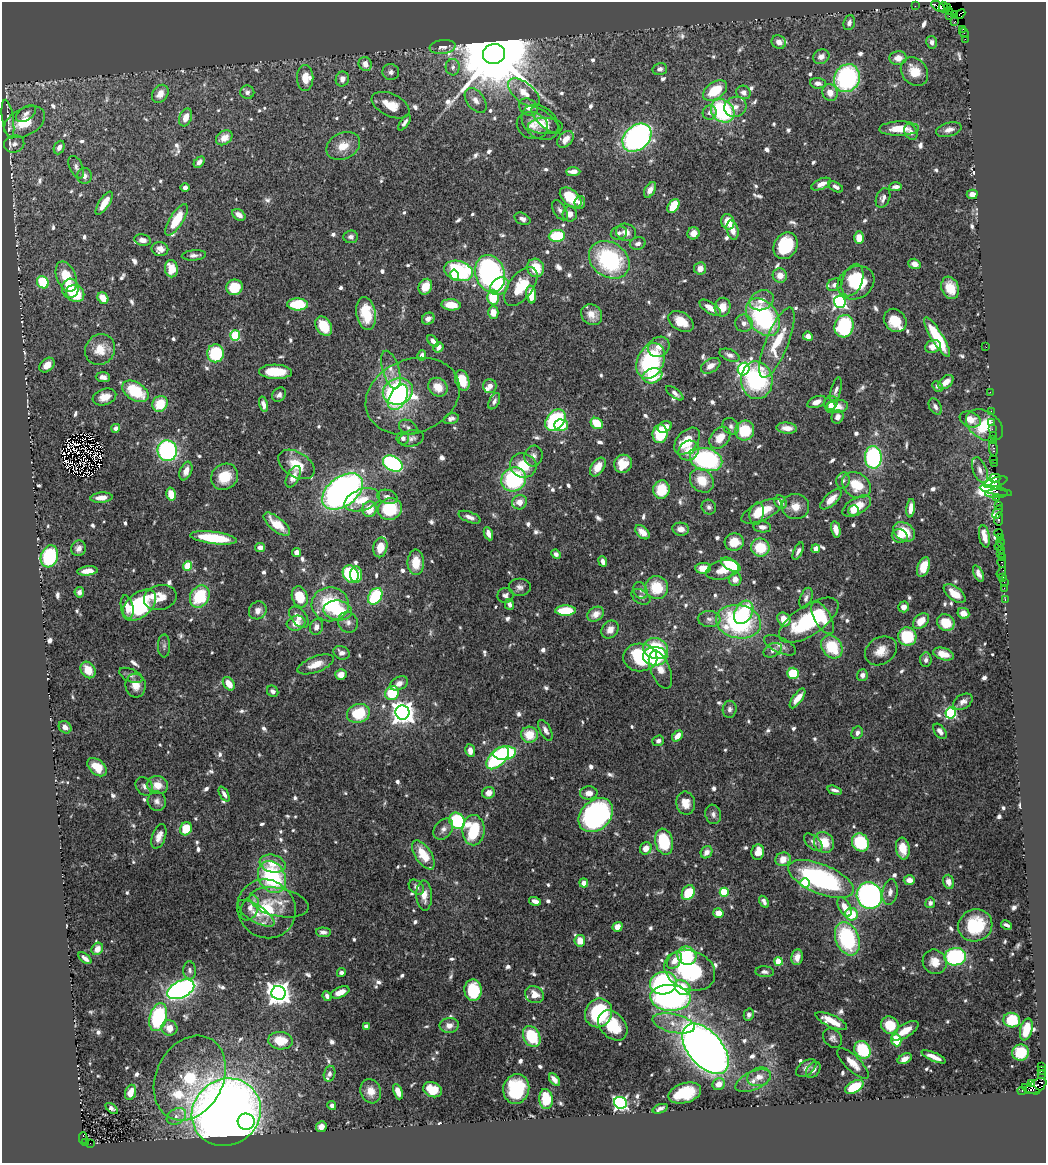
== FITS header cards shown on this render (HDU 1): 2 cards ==
NAXIS1  =                 1044
NAXIS2  =                 1161

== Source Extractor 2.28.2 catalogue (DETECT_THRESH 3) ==
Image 1044 x 1161 px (HDU 1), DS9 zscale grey, 1 PNG px = 1 image px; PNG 1048 x 1165 px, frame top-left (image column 1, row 1161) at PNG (2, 2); each listed source drawn as its Kron ellipse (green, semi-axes under 4 px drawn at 4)
Background 0.614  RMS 0.015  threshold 0.0437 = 3 sigma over >= 5 px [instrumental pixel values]
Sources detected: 893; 4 with non-positive FLUX_AUTO (blend fragments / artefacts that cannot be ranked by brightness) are neither listed nor drawn; of the other 889, the 500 brightest by FLUX_AUTO listed and drawn (389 fainter detections omitted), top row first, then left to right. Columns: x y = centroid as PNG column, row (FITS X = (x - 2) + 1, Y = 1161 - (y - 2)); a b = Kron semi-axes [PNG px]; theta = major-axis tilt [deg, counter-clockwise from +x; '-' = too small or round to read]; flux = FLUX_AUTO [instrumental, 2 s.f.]
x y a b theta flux
915 6 2 2 - 12
938 6 7 4 -32 240
943 7 5 4 - 240
947 8 4 3 - 150
950 11 3 2 - 12
954 14 3 3 - 200
960 14 6 4 40 73
950 16 4 3 - 64
955 21 3 2 - 33
849 23 8 5 73 4.4
963 29 3 2 - 31
964 33 5 3 - 47
965 39 2 2 - 9.3
779 42 7 6 - 5.9
932 42 6 5 - 3.8
443 47 13 7 7 5.6
494 54 11 10 - 23000
821 57 8 7 - 7.4
898 58 8 7 - 10
365 64 7 6 - 8.5
453 67 8 7 - 4.1
660 69 7 6 - 4.7
391 72 8 8 - 3.8
914 72 15 12 -52 20
305 78 13 8 -89 15
847 78 14 12 60 160
342 79 7 6 - 6.1
818 83 8 5 -5 5.2
715 90 13 8 35 36
247 92 7 7 - 3.9
744 92 7 6 - 5.2
524 93 19 9 -41 16
830 93 9 7 -71 11
160 94 10 7 53 9.4
476 100 14 8 -53 8
391 105 20 11 -25 18
528 107 10 8 -34 7.5
735 107 11 10 - 7.9
723 111 13 10 -45 120
710 113 7 7 - 4.3
26 114 11 6 36 4.8
186 117 9 6 70 10
8 119 20 5 -81 5.6
546 120 18 7 -41 7.6
25 122 22 13 28 30
540 122 20 15 -41 16
404 123 9 4 55 3.6
532 125 16 13 -24 11
545 126 17 8 -1 6.9
899 129 20 7 2 21
949 130 13 7 15 6.4
911 132 8 6 -59 3.7
224 138 9 6 35 11
637 138 16 12 41 290
565 139 9 6 46 8.9
14 144 10 8 18 6.1
343 146 18 13 26 16
59 147 7 5 67 5.7
199 162 6 4 46 5.2
76 167 12 6 -65 4.3
573 172 7 4 0 7.5
84 176 8 7 - 5
821 184 10 5 24 8.7
836 187 8 4 -30 3.6
896 187 6 4 2 4.6
185 188 4 4 - 3.8
650 190 8 5 61 6.6
972 194 5 4 - 8.8
571 198 12 7 -40 28
883 198 10 6 67 4.6
580 202 6 5 - 4
104 203 13 5 57 17
673 206 8 5 57 30
560 210 11 6 -60 3.6
570 214 7 7 - 7
239 215 7 5 -35 7.1
522 219 8 5 -26 4.3
177 220 18 6 57 30
728 222 8 6 -70 16
732 230 10 5 -77 9.8
626 232 10 8 -18 7.6
619 233 8 6 17 3.9
693 233 6 6 - 8.5
557 236 8 6 7 52
351 237 7 6 - 3.8
859 238 6 5 - 13
143 240 8 5 -11 7.3
638 243 8 6 16 4.2
785 246 14 11 59 69
160 249 8 7 - 7.1
194 255 12 5 5 4.5
609 260 22 17 -36 120
914 264 6 5 - 8.1
536 268 9 8 - 27
700 268 6 6 - 8.5
171 269 8 6 -82 18
458 271 15 9 -17 110
490 274 19 14 -73 260
454 275 5 4 - 13
780 275 7 7 - 9.9
66 276 16 9 -67 33
852 280 17 9 69 29
43 282 6 5 - 49
856 283 19 16 30 51
834 285 8 6 26 3.6
499 286 10 8 40 23
521 286 22 12 54 32
234 287 8 8 - 26
425 287 8 6 63 15
70 288 9 8 - 22
950 288 11 8 -70 19
75 293 9 8 - 37
531 294 9 4 -84 17
493 297 7 5 89 40
103 298 6 5 - 16
762 300 12 9 21 11
840 302 6 6 - 230
298 304 10 6 -1 47
451 305 9 5 -5 17
723 307 9 8 - 14
710 308 12 5 -33 12
493 312 6 5 - 12
366 313 16 9 -80 31
592 315 11 9 -44 10
763 317 21 14 -53 130
428 319 6 5 - 5.3
895 320 12 10 -49 22
681 321 14 9 -32 18
744 323 9 8 - 5.7
324 326 10 7 -57 28
844 326 11 9 76 81
235 336 5 5 - 69
808 336 5 4 - 6.2
937 337 23 6 -59 53
433 341 7 4 -47 4.2
777 343 38 11 68 33
933 346 8 6 17 8.7
439 347 5 4 - 5.7
659 347 11 9 33 9.5
986 347 2 2 - 5.4
100 350 16 14 50 21
216 353 9 8 - 68
422 355 5 4 - 5.7
730 355 10 5 -21 4.3
651 361 18 13 65 98
47 365 8 6 40 12
711 366 10 6 32 8.1
744 369 6 5 - 180
391 370 20 8 -74 10
276 372 16 7 -2 29
652 376 10 7 19 37
103 377 7 5 -4 5.2
462 380 10 7 -73 21
757 380 19 16 -85 110
946 382 9 5 41 9.9
490 386 7 7 - 5.6
937 386 5 4 - 3.7
438 387 10 8 -39 16
836 390 13 5 77 4.1
135 391 14 9 -31 48
398 391 15 13 18 140
990 392 2 2 - 16
675 393 10 4 -37 3.9
279 395 8 6 50 4.3
413 396 48 36 22 66
104 397 12 8 18 12
398 397 14 8 60 61
494 401 9 5 64 3.8
816 402 10 5 22 6.7
831 403 7 6 - 7.3
160 404 8 7 - 28
263 404 8 4 -76 5.1
837 406 11 7 2 11
831 407 6 4 58 4.2
935 407 9 5 -60 3.8
991 411 2 2 - 14
838 417 7 6 - 5
451 419 8 5 16 3.9
970 419 11 7 -21 12
555 420 12 8 48 120
992 422 2 2 - 21
597 423 6 5 - 27
561 425 7 5 -1 28
985 425 20 13 -33 55
731 426 9 7 -46 3.7
408 427 10 7 -30 3.6
665 427 7 5 25 11
116 428 4 4 - 5.8
787 428 10 5 -4 8.7
992 429 2 2 - 23
745 430 10 9 - 38
660 434 9 7 83 39
993 435 3 2 - 32
403 438 6 6 - 4
411 438 12 8 14 4.5
720 438 12 9 50 17
992 439 3 3 - 97
687 441 16 10 48 28
993 448 8 3 -86 86
689 450 10 9 - 12
167 451 10 9 - 170
533 456 10 9 - 5.5
873 457 11 8 -87 140
993 459 2 2 - 15
706 460 16 11 -15 140
995 463 3 2 - 29
296 464 20 12 -31 25
393 464 10 7 -29 170
623 464 9 9 - 21
523 465 13 12 - 27
598 467 10 6 57 13
980 470 13 6 -69 5.9
186 471 10 5 67 7.9
225 477 14 12 35 26
293 477 11 6 63 9.2
995 478 5 3 - 100
514 479 13 11 37 100
843 480 8 6 74 3.8
702 481 13 11 -46 21
995 482 12 4 16 160
856 485 15 12 -32 28
996 486 5 3 - 33
661 490 9 8 - 29
342 491 23 14 38 510
996 491 16 4 -12 110
171 494 6 5 - 15
997 494 11 2 0 59
387 497 10 7 -15 5.8
101 498 11 5 6 8.8
996 498 3 2 - 72
831 499 13 6 43 12
362 500 18 10 18 20
520 502 7 7 - 9.1
781 502 7 5 -53 8.9
998 505 2 2 - 28
857 506 16 8 31 21
709 507 7 7 - 3.6
795 507 13 12 - 13
911 508 9 4 83 8.8
369 509 8 7 - 19
390 509 12 11 - 55
853 510 5 5 - 5.6
762 511 22 9 25 28
997 512 7 3 62 67
757 514 11 7 80 15
470 517 12 5 -21 5.6
999 519 7 3 82 140
277 524 16 7 -39 19
762 527 9 5 -5 4.6
681 529 8 6 -9 7.5
836 529 8 4 -78 8.2
642 532 8 5 -44 7.6
904 532 12 8 -34 26
999 533 4 3 - 75
488 534 7 4 -67 6
900 536 8 6 -17 6.1
984 536 11 5 -80 13
1000 537 3 3 - 55
214 538 23 6 -7 51
734 542 9 8 - 16
1001 542 4 3 - 39
999 546 4 2 - 130
260 547 5 4 - 4.8
380 547 10 7 77 17
78 548 8 7 - 5.1
760 548 9 9 - 34
816 549 4 4 - 12
1001 550 3 2 - 38
798 551 9 4 65 3.7
297 552 4 4 - 7.4
556 554 5 4 - 3.6
1001 554 3 2 - 24
49 556 11 8 72 83
1002 558 3 2 - 41
416 562 13 8 -90 22
603 562 5 4 - 4.6
1002 563 5 3 - 72
731 565 11 5 -29 40
188 566 4 4 - 45
923 567 10 6 70 19
703 568 8 5 2 12
722 570 17 9 14 16
88 571 10 4 5 10
1001 572 6 2 56 43
978 573 9 4 -66 5.2
351 574 9 7 -59 61
356 574 8 6 -86 24
1003 577 3 3 - 60
735 579 6 6 - 8.2
1004 582 2 2 - 9.6
519 587 11 9 0 5.2
657 588 11 11 - 34
1004 588 2 2 - 22
640 590 9 6 -65 3.6
79 592 5 4 - 4
955 594 13 6 -38 15
505 595 8 7 - 4
200 596 12 9 62 54
375 596 9 6 56 57
300 597 11 7 -72 28
641 597 10 7 -31 3.9
160 598 16 12 13 14
806 598 11 6 69 3.9
1005 599 3 2 - 20
330 604 18 17 - 62
509 604 5 4 - 3.7
139 605 19 12 40 88
127 607 12 6 -78 9.8
904 607 5 5 - 7.1
258 610 9 8 - 7.6
338 610 14 10 -8 44
565 611 10 5 0 42
744 612 12 8 61 56
963 613 6 5 - 8.4
596 614 9 7 32 11
299 617 12 7 -51 8.6
823 618 18 8 -60 31
709 619 11 8 -3 5.5
784 619 7 6 - 14
809 620 34 15 33 95
921 621 9 6 43 15
348 622 11 9 -55 5.9
739 622 22 16 -11 150
296 623 9 7 18 12
946 623 9 8 - 21
316 627 8 6 68 6
610 629 10 8 49 8.6
907 637 9 9 - 47
780 645 17 7 -25 6.8
164 646 11 6 90 3.6
832 647 12 10 -52 41
656 649 12 10 -14 50
773 650 10 6 27 5.8
881 651 17 13 32 13
341 653 8 6 -26 5.9
943 654 10 6 -16 11
655 656 12 9 0 51
640 657 17 14 -3 93
926 660 7 5 85 3.8
315 664 19 8 21 13
88 670 9 7 -57 18
660 670 20 9 -68 13
793 673 6 6 - 39
131 675 12 6 -24 3.9
341 675 5 5 - 9.1
862 675 5 5 - 4.1
399 683 9 6 26 7.1
229 684 7 5 -54 15
136 685 12 10 -84 12
273 691 6 5 - 3.9
392 693 7 7 - 39
798 698 11 4 54 11
963 702 10 7 32 4.9
730 709 8 7 - 3.7
402 712 7 7 - 980
358 713 12 9 17 43
951 713 5 5 - 130
65 727 7 5 -42 4.8
545 730 11 5 -62 5.2
940 731 8 5 -52 5
857 733 6 5 - 4.6
529 735 8 8 - 23
677 736 6 4 48 9.6
658 741 6 5 - 3.6
470 751 6 5 - 5.8
505 753 11 6 7 65
498 758 14 7 46 140
97 767 11 7 -42 23
157 785 11 9 -10 14
144 786 10 7 -52 4.2
835 790 7 4 -16 3.6
489 793 6 6 - 8.4
589 793 9 6 3 6.8
224 794 8 4 -62 3.9
157 801 10 9 - 5.1
686 803 11 9 -79 12
713 814 10 8 -74 4.2
596 815 19 14 44 240
457 821 8 7 - 84
186 829 7 5 63 29
443 829 12 8 51 5.2
473 830 15 11 89 56
159 836 13 6 70 8.3
664 842 13 8 -78 61
813 842 11 6 -42 4
824 842 11 9 -52 24
860 842 9 8 - 55
646 848 6 5 - 9
903 849 11 6 -82 17
707 852 6 5 - 6.6
758 852 8 6 78 14
423 855 16 8 -57 28
783 859 8 6 18 12
273 864 13 8 -15 13
272 877 16 13 -61 110
821 879 35 14 -22 170
909 880 5 5 - 7.2
949 882 7 5 -72 7.1
584 883 4 4 - 8.4
805 883 5 5 - 59
416 887 9 6 -43 4.5
724 892 4 4 - 56
890 892 13 7 81 5.7
688 893 8 6 59 31
424 895 15 8 -88 11
869 895 13 12 - 340
535 901 6 4 -16 5.1
279 902 30 14 -12 20
764 902 6 4 -60 3.7
930 903 5 5 - 3.8
844 907 10 6 -64 13
250 908 13 8 67 8
266 909 30 28 -46 59
256 913 21 8 -33 13
718 913 5 4 - 12
851 914 6 6 - 29
975 925 17 16 - 51
1006 925 6 3 -28 3.7
617 927 5 4 - 9.9
323 932 7 4 -4 4.2
847 939 17 11 -68 99
580 941 6 5 - 12
97 949 6 5 - 7.8
687 956 10 9 - 50
797 957 8 5 80 6.4
955 957 11 8 9 120
85 958 8 4 -40 4.2
674 960 9 6 52 11
778 961 4 4 - 38
935 962 12 11 - 13
190 970 9 6 -88 3.6
690 970 26 19 -21 110
765 972 9 5 -5 3.8
341 973 4 4 - 3.7
663 983 13 11 11 160
683 988 9 6 -38 29
181 989 14 8 26 330
473 990 11 8 -90 46
340 992 10 5 23 11
279 993 7 7 - 1100
534 995 9 8 - 12
327 996 5 4 - 3.9
670 998 20 13 -3 320
599 1013 15 13 60 84
749 1015 6 5 - 3.8
158 1017 14 8 74 98
1012 1020 8 7 - 45
831 1021 17 6 -25 19
674 1023 21 9 -13 16
449 1025 9 7 9 7.9
890 1025 9 8 - 26
366 1026 4 3 - 6.8
613 1026 17 12 -47 32
169 1028 8 7 - 12
1026 1029 11 6 76 19
905 1031 15 6 32 15
532 1037 11 8 -62 53
833 1038 10 8 -45 4.6
896 1040 6 5 - 34
280 1041 12 9 -5 26
705 1049 30 17 -50 1200
862 1050 9 7 -56 65
1020 1052 8 8 - 37
934 1057 13 4 -23 9.5
905 1059 7 5 28 8.5
853 1063 20 7 -44 12
1041 1067 3 2 - 4.8
806 1068 11 7 39 5
813 1070 9 6 53 4
1041 1070 3 2 - 54
329 1074 8 5 74 3.8
1041 1074 3 2 - 8.1
759 1077 12 9 20 9.3
190 1078 44 33 63 110
554 1080 7 4 -53 7.5
753 1081 19 9 23 11
719 1084 6 6 - 10
1032 1084 3 3 - 320
1036 1086 11 6 30 420
854 1087 10 5 28 42
516 1089 15 13 75 74
1031 1089 9 4 -21 320
433 1090 10 7 -21 24
371 1091 12 10 -70 12
1022 1091 4 3 - 41
130 1092 8 5 71 14
398 1092 8 4 -68 9.4
685 1093 17 10 17 48
546 1099 10 6 -85 43
620 1103 6 6 - 270
332 1106 4 4 - 4
112 1108 7 4 -39 3.7
660 1109 8 4 20 4.1
226 1112 35 32 36 1500
176 1116 10 7 31 5.8
246 1122 8 8 - 98
321 1127 5 5 - 7.6
83 1138 6 2 90 720
85 1143 3 3 - 350
90 1143 4 2 - 48
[389 fainter detections neither listed nor drawn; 4 non-positive-flux detections neither listed nor drawn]